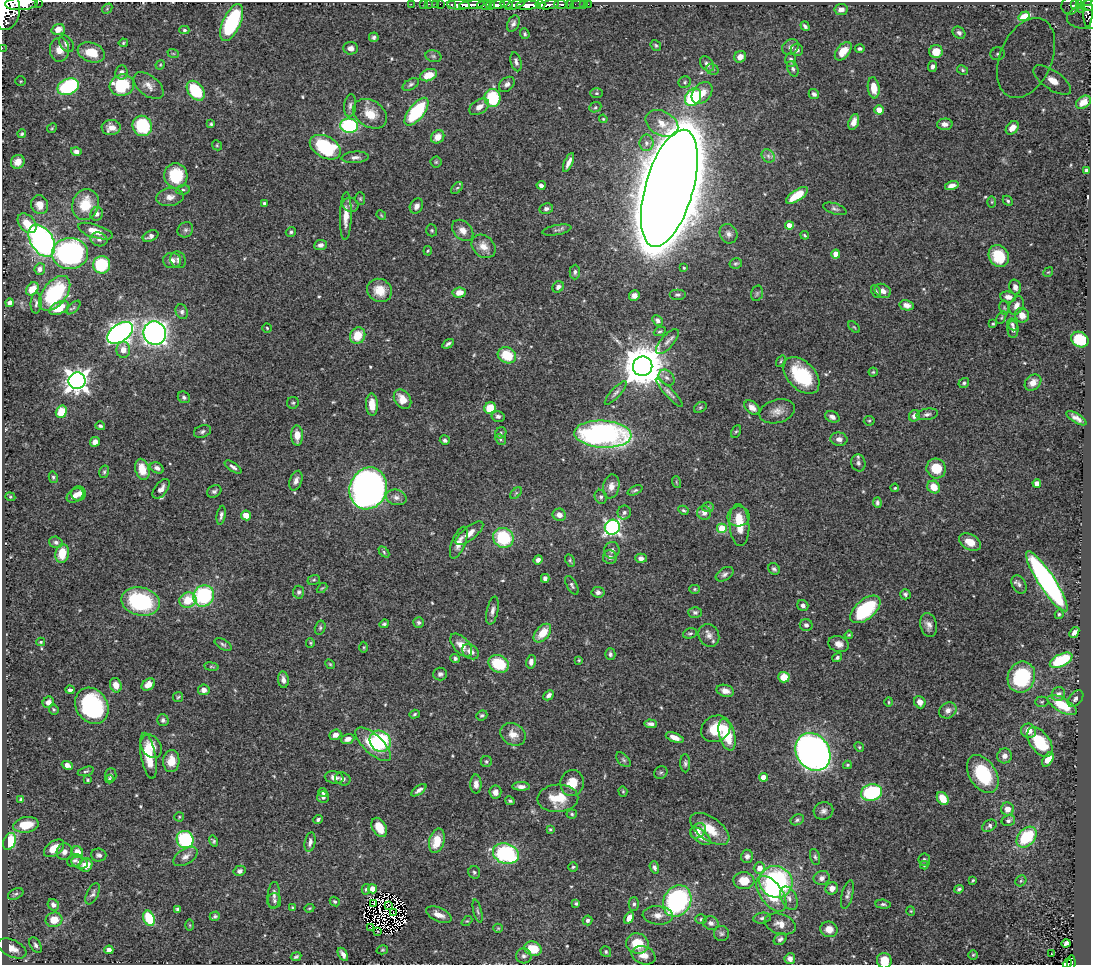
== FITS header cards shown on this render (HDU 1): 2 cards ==
NAXIS1  =                 1089
NAXIS2  =                  963

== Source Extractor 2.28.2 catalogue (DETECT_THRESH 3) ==
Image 1089 x 963 px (HDU 1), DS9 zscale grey, 1 PNG px = 1 image px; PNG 1093 x 967 px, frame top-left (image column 1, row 963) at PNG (2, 2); each listed source drawn as its Kron ellipse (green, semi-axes under 4 px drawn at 4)
Background 0.606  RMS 0.015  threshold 0.0452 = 3 sigma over >= 5 px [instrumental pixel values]
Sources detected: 559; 7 with non-positive FLUX_AUTO (blend fragments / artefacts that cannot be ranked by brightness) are neither listed nor drawn; of the other 552, the 500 brightest by FLUX_AUTO listed and drawn (52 fainter detections omitted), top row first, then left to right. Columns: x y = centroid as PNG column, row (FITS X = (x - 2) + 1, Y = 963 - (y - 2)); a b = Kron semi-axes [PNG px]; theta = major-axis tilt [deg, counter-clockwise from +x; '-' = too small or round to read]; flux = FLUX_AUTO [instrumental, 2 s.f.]
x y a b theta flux
38 2 2 2 - 33
21 4 16 6 4 1800
411 4 2 2 - 14
423 4 2 2 - 9.1
429 4 3 2 - 11
436 4 3 3 - 35
440 4 2 2 - 9.6
506 4 6 3 -7 250
515 4 10 4 21 670
561 4 7 3 -3 220
569 4 3 3 - 100
578 4 7 3 10 59
583 4 2 2 - 7.8
588 4 2 2 - 9.5
1079 4 3 3 - 130
452 5 3 3 - 82
459 5 11 4 -3 800
472 5 12 3 5 1000
484 5 7 4 -3 140
490 5 4 3 - 100
497 5 8 3 10 570
527 5 11 4 3 1700
540 5 5 3 - 320
549 5 10 4 10 950
1070 5 9 8 - 100
1075 5 4 3 - 75
1088 6 8 5 3 370
1081 8 4 3 - 56
107 9 6 4 46 1.3
841 9 7 5 7 5.4
6 10 20 14 88 4300
1088 12 15 5 90 120
1024 16 6 3 31 4.1
1088 17 21 12 5 270
232 23 20 9 66 89
513 23 8 5 64 3.3
805 26 5 3 - 2.6
58 29 6 5 - 9.9
184 30 5 4 - 1.6
959 33 7 5 -42 3.4
525 34 5 4 - 1.9
374 37 5 5 - 2.2
123 43 4 4 - 1.3
66 44 9 6 -56 4.8
656 45 6 4 -51 1.6
790 47 9 7 38 4.3
2 48 2 2 - 6.2
351 48 7 6 - 4.9
860 49 5 4 - 2.1
60 50 12 9 84 13
797 50 6 6 - 3.8
843 51 10 6 50 15
91 52 14 9 -20 23
936 52 6 6 - 14
173 53 6 3 -19 1.2
998 54 7 6 - 2.4
433 56 8 6 -16 2.2
740 57 6 5 - 7.5
1026 58 42 26 66 67
791 60 7 5 -88 2.9
516 62 10 5 -75 3.5
707 64 8 6 -49 3.8
160 65 5 4 - 1.3
933 66 5 4 - 3.1
712 69 6 5 - 2.1
793 69 8 5 -68 2.7
963 70 6 4 -28 1.4
121 72 7 6 - 3.9
429 75 9 5 20 16
1052 80 22 9 -35 22
21 81 5 4 - 1.3
685 82 6 6 - 2
411 84 9 5 32 2.5
507 84 9 6 41 3.9
122 85 12 10 19 65
148 86 17 10 -39 8.2
68 87 11 8 23 94
874 88 10 6 -83 15
196 91 11 7 -53 62
596 93 6 5 - 1.7
702 93 12 8 51 12
814 94 5 4 - 3.5
693 97 9 7 54 86
492 98 9 8 - 53
1083 102 8 5 35 7.7
350 105 11 6 83 3.4
479 107 11 7 33 7.5
595 107 6 5 - 1.6
879 110 4 4 - 13
416 112 17 7 52 82
370 114 18 13 -33 18
603 119 4 3 - 1.1
854 122 8 5 72 6.6
662 123 17 12 -28 14
211 124 4 4 - 1.5
945 124 8 6 3 5.5
142 126 10 9 - 64
349 126 9 7 -7 98
52 128 5 4 - 1.1
111 128 9 7 2 8.6
1012 128 7 5 47 8.5
22 134 4 3 - 1.5
438 137 7 6 - 11
646 143 8 7 - 4.2
217 145 5 4 - 1.2
325 147 16 10 -28 80
76 151 5 4 - 4.2
768 156 7 6 - 3.4
355 157 13 6 4 4.4
18 162 7 6 - 11
436 162 5 5 - 1.7
569 162 10 3 66 5.6
1086 170 4 3 - 2.1
176 176 12 11 - 45
541 185 5 3 - 3.1
952 186 7 4 13 6.6
457 188 7 4 44 1.8
669 188 60 24 74 12000
183 190 7 4 6 2
797 195 12 5 34 27
170 197 14 9 9 7.9
360 199 6 5 - 1.5
1008 201 5 4 - 1.7
992 202 5 3 - 1.2
264 203 4 3 - 1.5
85 204 15 13 73 29
40 205 9 8 - 10
350 205 8 7 - 3.3
416 206 8 6 62 5
546 209 7 5 12 3.6
835 209 12 5 -17 3
97 214 7 6 - 4
381 215 5 4 - 1.1
346 216 24 6 88 12
27 223 11 7 -48 14
789 225 4 4 - 15
185 230 8 7 - 3.1
432 230 6 5 - 1.6
463 230 12 9 -45 8
557 230 15 5 11 3
95 231 18 6 -18 12
291 232 5 4 - 1.7
728 234 10 8 -61 4.7
805 235 4 3 - 1.2
151 236 8 5 25 3.9
99 239 8 7 - 3.4
42 241 17 11 -58 300
320 245 6 5 - 4
484 246 13 10 -42 11
428 251 5 3 - 1
70 253 18 15 4 230
836 254 4 4 - 15
999 256 11 9 -60 33
172 260 9 7 1 6.2
178 260 8 7 - 3.9
736 263 6 5 - 1.9
102 265 8 8 - 58
684 268 3 3 - 1.2
40 269 6 5 - 4.1
575 272 7 5 89 2.5
1048 272 5 4 - 1.1
558 287 6 5 - 3.5
1015 287 7 5 -74 4.3
32 289 7 5 48 13
379 290 13 11 -31 17
883 291 8 6 -29 6.2
876 292 7 4 -63 1.6
55 293 20 11 52 90
459 293 7 5 7 8.5
757 293 8 5 74 2
678 295 8 5 0 2.4
634 296 5 5 - 4.7
1008 297 8 5 -8 5.7
9 303 4 4 - 3.5
36 303 10 5 85 2.8
907 305 7 5 -12 5.4
1017 306 10 7 65 6.8
59 308 10 6 28 20
74 308 8 4 45 1.5
1004 308 7 5 -82 1.8
182 312 8 6 -68 3
1022 315 7 7 - 9.6
1001 318 7 4 59 1.4
658 320 6 5 - 3.7
993 324 4 3 - 1.3
1012 324 6 5 - 2
854 327 7 4 -44 1.4
267 328 5 4 - 1.3
1013 329 9 5 -89 3.7
660 331 6 4 25 1.5
120 333 14 9 34 450
155 333 12 11 - 530
358 336 8 7 - 21
1080 340 9 7 -33 53
667 342 15 6 49 5
448 344 6 3 34 2.5
123 350 8 7 - 8.8
507 355 9 8 - 30
781 361 6 3 55 1.3
643 366 10 9 - 4000
873 372 4 4 - 1.2
802 375 22 14 -47 63
667 378 9 6 -43 3.5
77 381 8 8 - 840
964 383 5 5 - 1.9
1033 383 9 7 41 6.7
616 393 15 5 48 3.5
669 393 19 4 -47 3.9
184 397 6 5 - 2.3
403 399 10 7 -55 13
293 403 6 6 - 1.6
372 405 11 6 -87 13
700 407 7 5 34 1.7
490 408 6 5 - 26
752 408 9 6 -40 7.1
777 411 18 11 15 10
61 412 6 5 - 26
927 414 11 5 10 3.5
498 416 6 5 - 3
914 416 6 5 - 4.9
832 417 7 5 -22 4.6
1076 418 11 4 -32 5.6
869 421 5 5 - 1.3
100 426 5 4 - 2.1
202 431 9 6 21 3
736 431 7 4 60 1.5
501 433 6 5 - 1.7
603 434 28 13 -3 310
297 435 10 6 -88 12
500 439 6 4 -44 1.9
839 439 8 6 -7 5.2
445 440 5 5 - 3
95 442 5 4 - 6
858 463 8 7 - 3.8
233 467 10 4 -34 3.2
157 468 7 5 -27 3.9
936 468 10 9 - 27
142 469 11 7 -74 17
104 472 6 5 - 1.8
53 477 6 4 -76 1.8
296 481 10 6 72 5.1
676 482 6 3 -72 1.1
1037 483 4 4 - 9.6
611 486 12 8 80 8.1
934 487 7 6 - 16
368 488 21 18 70 780
895 488 4 3 - 1.1
161 489 11 6 53 5.7
635 490 8 4 24 2
214 491 7 6 - 2.7
516 493 7 4 45 1.6
79 494 7 7 - 6.1
75 495 9 6 34 7.7
10 497 5 4 - 1.4
396 497 10 7 -15 5.5
601 497 7 6 - 2.5
877 503 5 3 - 2.4
708 507 6 5 - 1.9
683 510 5 4 - 1.5
624 512 7 6 - 2.7
704 513 7 6 - 4.9
221 515 9 4 79 3
246 515 5 5 - 11
559 515 7 6 - 7.1
739 516 11 10 - 11
739 525 21 10 -86 20
612 527 7 7 - 250
722 528 5 4 - 39
469 533 17 6 39 8.8
503 538 10 9 - 61
56 542 7 5 -17 3
970 542 11 7 -28 14
459 543 17 7 68 9.5
612 550 8 7 - 4.1
384 552 6 4 -47 1.5
62 553 9 7 80 21
610 557 7 7 - 3.5
641 558 6 4 -2 4.6
538 560 5 4 - 3.8
570 560 6 4 -64 1.7
774 569 6 5 - 2.4
725 574 9 6 31 3.6
545 578 4 4 - 3.6
314 580 6 5 - 1.6
1047 581 35 8 -57 330
1019 584 10 7 -60 3.4
572 585 10 5 -60 2.6
322 588 6 3 43 1.1
695 589 5 4 - 1.5
299 592 6 5 - 2.5
598 592 6 5 - 3.8
905 594 5 5 - 2.7
204 596 11 10 - 92
188 600 9 7 19 24
141 601 19 14 -12 98
803 605 6 5 - 3.6
865 609 18 10 40 86
492 611 14 5 78 4.8
695 612 6 5 - 2.9
1059 614 4 4 - 2
419 622 5 5 - 2.3
384 624 5 3 - 1.9
806 625 6 6 - 3.4
929 625 12 8 -77 6.2
320 628 7 5 75 2
1074 632 6 4 51 4.2
542 633 11 6 49 19
690 633 7 5 14 1.9
709 635 12 10 -61 6.8
849 635 4 3 - 1.3
41 642 4 4 - 1.2
310 643 5 4 - 1.3
223 644 9 5 -31 2.4
838 644 10 8 -17 7.4
461 645 14 7 -47 12
364 647 6 3 90 1.1
470 652 9 7 -35 7.3
610 654 6 5 - 2.5
455 658 5 4 - 2.5
837 658 5 4 - 2.4
579 660 3 3 - 1.1
1061 660 12 6 26 60
531 662 7 4 81 5.1
330 664 5 4 - 1.2
499 664 10 8 -26 39
211 667 7 3 -8 1.4
440 674 7 6 - 3
784 677 6 5 - 18
1021 677 16 13 70 80
283 680 8 5 -84 5
148 684 7 5 37 11
116 685 7 6 - 8.1
70 690 4 3 - 2.4
204 690 6 5 - 6.1
725 691 9 6 -15 6.8
1058 694 7 6 - 4.2
549 695 6 4 46 3.6
178 697 5 5 - 1.5
1075 699 9 6 47 3.6
48 702 6 5 - 6.8
889 702 5 4 - 1.2
920 702 6 5 - 7.1
1042 702 7 5 1 1.6
1062 705 16 7 -30 35
92 706 19 15 -57 110
54 709 5 4 - 1.5
948 710 9 7 32 6.3
415 714 5 4 - 1.5
482 715 6 5 - 2.1
163 720 6 5 - 2.7
651 724 6 4 -3 3
716 729 15 12 30 26
1028 731 7 7 - 9.4
513 734 13 10 -30 11
335 735 6 5 - 4.7
727 735 16 8 -74 38
675 737 9 4 -22 8.2
348 739 7 4 20 5.3
380 741 11 10 - 78
1040 742 17 9 -53 48
373 744 22 9 -43 36
151 746 12 9 -56 12
859 747 5 4 - 1.4
813 752 20 16 -56 650
148 756 23 7 -80 27
1005 756 7 7 - 5.8
1048 759 8 4 58 16
623 760 9 5 -45 2.3
171 761 11 8 86 14
486 762 5 5 - 1.8
685 763 9 5 -88 2.5
67 765 6 4 -21 7.4
847 765 4 3 - 1.5
86 771 8 3 16 1.7
661 772 7 6 - 1.9
983 774 21 13 -58 60
111 775 7 5 85 2.7
334 777 9 6 -10 5.8
764 777 4 4 - 13
109 779 4 4 - 1.5
343 779 8 6 -21 3.8
88 780 4 3 - 1.3
572 783 13 11 79 18
476 784 9 5 -90 5.6
521 786 8 4 -2 4.7
419 790 9 4 35 3.8
623 791 5 4 - 1.2
495 792 6 6 - 6.7
323 793 5 4 - 2.3
871 793 10 8 14 100
323 797 6 5 - 3.5
558 798 20 13 3 28
943 798 7 5 -56 16
21 799 4 3 - 1.6
510 801 5 3 - 1.6
1007 809 6 6 - 8.9
823 811 10 8 22 4.5
572 814 5 4 - 1.6
179 817 5 4 - 1.2
318 819 5 3 - 2.1
797 820 7 5 28 2.1
1008 821 7 5 14 3.3
26 825 13 7 9 22
989 826 8 5 30 2.7
379 827 10 6 -60 18
550 829 4 3 - 1.2
710 829 22 11 -35 23
698 831 8 6 44 6.5
700 836 12 6 -39 8.9
1027 837 12 8 48 57
185 839 9 8 - 92
213 841 6 4 -58 1.9
437 841 12 7 75 24
9 842 9 6 69 38
310 842 10 5 78 4.1
54 848 11 7 36 14
64 852 8 7 - 5
77 852 6 5 - 13
506 854 13 10 -18 110
99 855 8 6 -5 2.9
747 856 6 6 - 3.9
185 857 13 7 32 6.3
815 857 8 5 -74 2.2
924 859 6 6 - 2.1
75 861 8 6 24 2.6
80 862 8 6 -20 4.1
86 865 7 6 - 16
924 865 4 4 - 1.3
573 867 5 4 - 1.6
654 867 6 4 -72 2.9
759 868 6 5 - 9.8
240 871 6 5 - 3.4
474 872 6 6 - 2.1
822 878 8 7 - 5.1
973 880 3 3 - 1.2
744 881 10 8 -2 18
1021 881 6 5 - 1.5
776 882 17 15 -27 170
832 888 6 6 - 7.2
366 889 5 4 - 1.7
372 889 4 4 - 11
959 889 5 3 - 2.1
16 894 8 5 26 2.1
93 894 11 5 63 3.3
771 894 20 11 -54 47
847 894 15 5 76 4
274 896 13 6 87 4.9
789 898 12 7 -62 5.7
274 901 7 7 - 3
335 901 5 4 - 1.7
677 901 16 13 60 170
374 903 3 2 - 1.4
576 903 3 3 - 2.3
634 904 7 5 89 2.4
883 904 8 4 -5 2.4
53 905 6 5 - 4.4
388 905 3 2 - 1.1
292 907 4 4 - 1.3
309 908 5 4 - 1.2
178 909 4 4 - 2.8
478 911 12 3 -76 2.1
911 911 5 4 - 1.1
394 913 3 2 - 1
439 915 14 6 -24 8.9
658 915 15 9 -4 8.2
215 916 5 4 - 2
149 918 8 5 -67 44
629 918 6 4 60 7.6
762 918 9 5 8 2.8
701 919 5 5 - 1.7
54 920 8 7 - 17
588 920 5 4 - 2.3
467 921 6 4 42 1.3
711 923 8 6 -23 4.5
780 924 16 10 -17 8.8
190 925 6 4 -89 1.3
370 927 3 2 - 3.5
498 928 5 4 - 1.1
829 929 8 8 - 9.9
378 931 3 2 - 2.7
721 934 7 7 - 2.6
780 939 7 5 36 2.8
1066 943 4 4 - 2.7
637 944 11 10 - 26
36 945 8 5 -60 3.4
12 948 15 8 -26 11
533 949 9 7 -18 26
109 950 4 4 - 6.7
382 950 6 4 15 1.4
606 952 6 5 - 1.7
343 954 7 4 -59 4.6
1051 954 3 2 - 1.9
644 955 12 8 -19 8.2
973 955 5 5 - 1.4
524 956 8 7 - 3.5
296 957 5 3 - 2
790 959 5 5 - 5.5
884 961 8 7 - 18
1067 963 5 3 - 60
1071 963 7 4 87 72
At the frame edge (FLAGS 8, measured only in part): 8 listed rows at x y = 38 2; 21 4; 1088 6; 6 10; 1088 17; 2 48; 884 961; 1067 963
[52 fainter detections neither listed nor drawn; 7 non-positive-flux detections neither listed nor drawn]